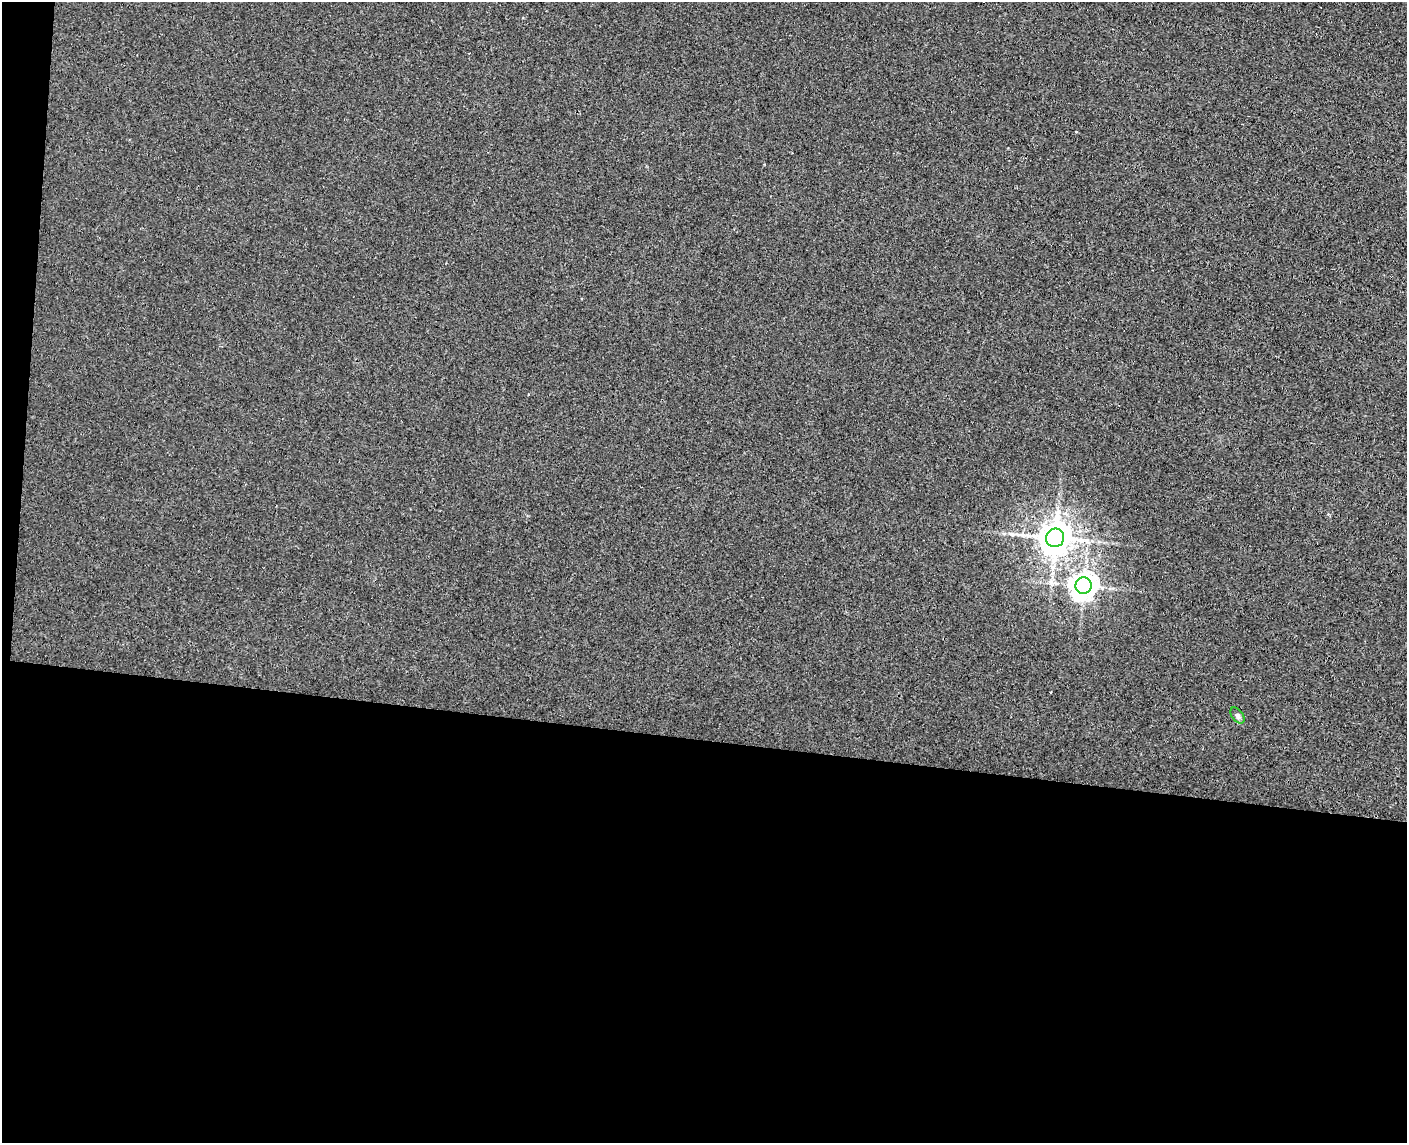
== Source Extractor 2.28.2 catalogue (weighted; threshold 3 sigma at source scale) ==
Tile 10 of 3 x 4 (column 1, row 4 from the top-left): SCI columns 163-1567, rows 9-1149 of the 4649 x 4581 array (HDU 1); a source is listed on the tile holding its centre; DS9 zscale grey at full resolution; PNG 1409 x 1145 px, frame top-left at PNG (2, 2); each listed source drawn as its Kron ellipse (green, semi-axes under 4 px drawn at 4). Shown black and unused: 37% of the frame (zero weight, under 3 of 4 exposures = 6% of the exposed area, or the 3 px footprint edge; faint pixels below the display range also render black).
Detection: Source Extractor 2.28.2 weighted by HDU 2 'WHT'; one run over the whole footprint, this tile lists its part. Background 0.00389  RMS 0.004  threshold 0.018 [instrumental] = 3 sigma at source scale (4.5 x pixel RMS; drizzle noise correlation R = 1.50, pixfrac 1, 0.05/0.05 arcsec/px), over >= 5 px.
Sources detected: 3; all 3 listed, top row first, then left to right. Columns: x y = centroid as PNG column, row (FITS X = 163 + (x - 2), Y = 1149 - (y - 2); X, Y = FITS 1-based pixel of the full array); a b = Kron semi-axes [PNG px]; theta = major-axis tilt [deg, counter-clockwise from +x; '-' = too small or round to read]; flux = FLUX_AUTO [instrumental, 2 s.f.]
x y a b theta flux
1055 538 9 9 - 910
1083 586 8 8 - 390
1237 715 9 5 -54 1.1